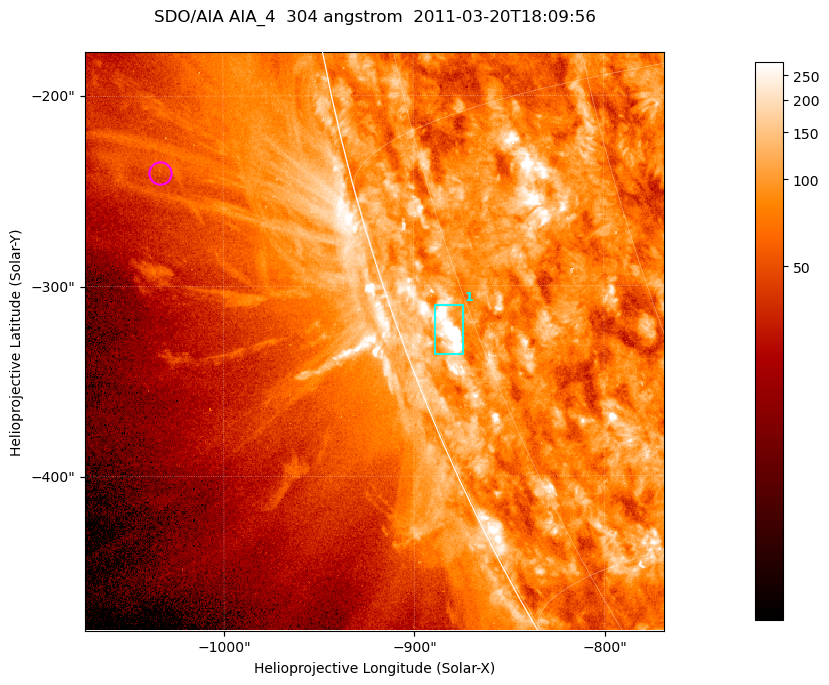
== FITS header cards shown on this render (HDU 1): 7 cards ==
TELESCOP= 'SDO/AIA '           / For AIA: SDO/AIA
INSTRUME= 'AIA_4   '           / For AIA: AIA_ATA1, AIA_ATA2, AIA_ATA3 or AIA_AT
WAVELNTH=                  304 / [angstrom] Wavelength
WAVEUNIT= 'angstrom'           / Wavelength unit: angstrom
DATE-OBS= '2011-03-20T18:09:56.123' / [ISO] Date when observation started; ISO 8
CTYPE1  = 'HPLN-TAN'           / CTYPE1; Typically HPLN
CTYPE2  = 'HPLT-TAN'           / CTYPE2; Typically HPLT

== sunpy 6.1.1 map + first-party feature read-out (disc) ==
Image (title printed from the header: SDO/AIA AIA_4  304 angstrom  2011-03-20T18:09:56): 507 x 507 px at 0.6 arcsec/px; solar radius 964 arcsec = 1606 px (partial field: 1.4% of the solar disc is inside the frame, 44% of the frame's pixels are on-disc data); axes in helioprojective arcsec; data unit not stated in the header (colour bar unlabelled)
Orientation: roll -0.132 deg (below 1 deg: not rotated)
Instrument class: DISC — disc imager (sunpy class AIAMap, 304 A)
Bright regions (active regions / flare kernels): reference = the on-disc median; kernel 5 px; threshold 5 sigma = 151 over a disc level ~85.2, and >= 1.15x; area >= 257 px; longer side >= 6 px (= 3.6 arcsec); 1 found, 1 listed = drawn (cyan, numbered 1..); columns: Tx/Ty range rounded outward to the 2 arcsec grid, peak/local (2 s.f.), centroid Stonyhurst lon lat
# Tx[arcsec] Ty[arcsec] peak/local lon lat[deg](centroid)
1 -890..-874 -336..-310 6.6 -78 -21
Off-limb structures (1.02-1.3 R_sun): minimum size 128 px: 7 found; the strongest spans PA ~100..105 deg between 1.03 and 1.14 R_sun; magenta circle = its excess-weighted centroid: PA ~105 deg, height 1.1 R_sun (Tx ~-1034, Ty ~-240 arcsec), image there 1.6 x the reference